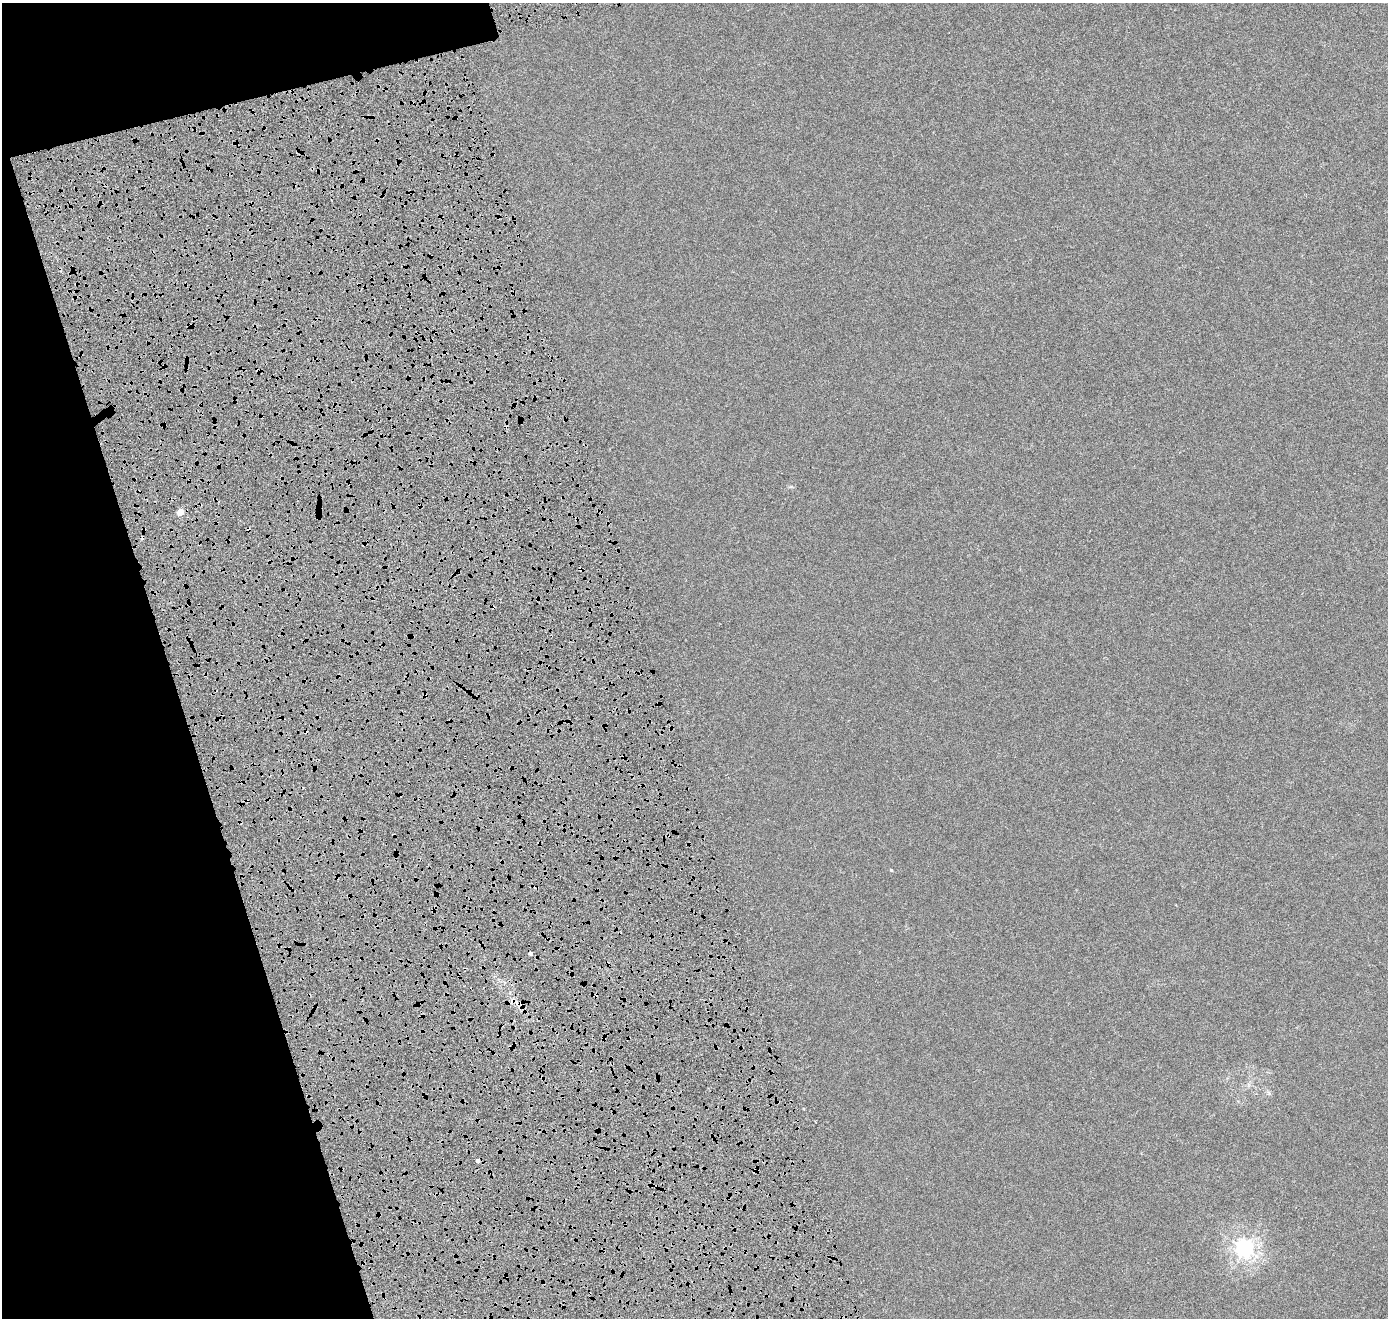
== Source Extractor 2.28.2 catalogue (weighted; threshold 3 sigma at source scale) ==
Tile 5 of 4 x 4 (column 1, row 2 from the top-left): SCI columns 153-1538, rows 2838-4153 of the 5840 x 5638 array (HDU 1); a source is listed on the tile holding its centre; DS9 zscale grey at full resolution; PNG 1390 x 1320 px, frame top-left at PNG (2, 3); no overlay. Shown black and unused: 16% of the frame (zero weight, under 4 of 8 exposures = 7% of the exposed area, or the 3 px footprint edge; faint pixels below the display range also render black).
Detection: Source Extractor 2.28.2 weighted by HDU 2 'WHT'; one run over the whole footprint, this tile lists its part. Background 3.17e-06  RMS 0.0016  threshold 0.00671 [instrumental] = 3 sigma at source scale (4.09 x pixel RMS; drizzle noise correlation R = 1.36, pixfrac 0.8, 0.0396/0.0396 arcsec/px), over >= 5 px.
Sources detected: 15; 4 cosmic-ray / hot-pixel residue — not listed; the other 11 listed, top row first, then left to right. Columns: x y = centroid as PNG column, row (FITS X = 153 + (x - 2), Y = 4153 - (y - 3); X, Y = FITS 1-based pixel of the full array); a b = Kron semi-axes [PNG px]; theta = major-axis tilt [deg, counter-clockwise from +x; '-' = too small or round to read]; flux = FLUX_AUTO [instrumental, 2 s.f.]
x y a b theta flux
191 325 5 3 - 0.089
180 512 4 4 - 1.9
580 569 4 3 - 0.41
539 843 4 3 - 0.12
891 870 3 3 - 0.12
530 953 4 3 - 0.69
513 1000 7 5 42 0.39
542 1078 8 3 -45 0.16
1269 1093 7 4 -89 0.21
477 1161 4 3 - 0.96
1245 1248 7 7 - 48
Overlapping masked pixels (flux is a lower limit): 6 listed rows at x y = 191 325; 580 569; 539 843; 530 953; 513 1000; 542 1078